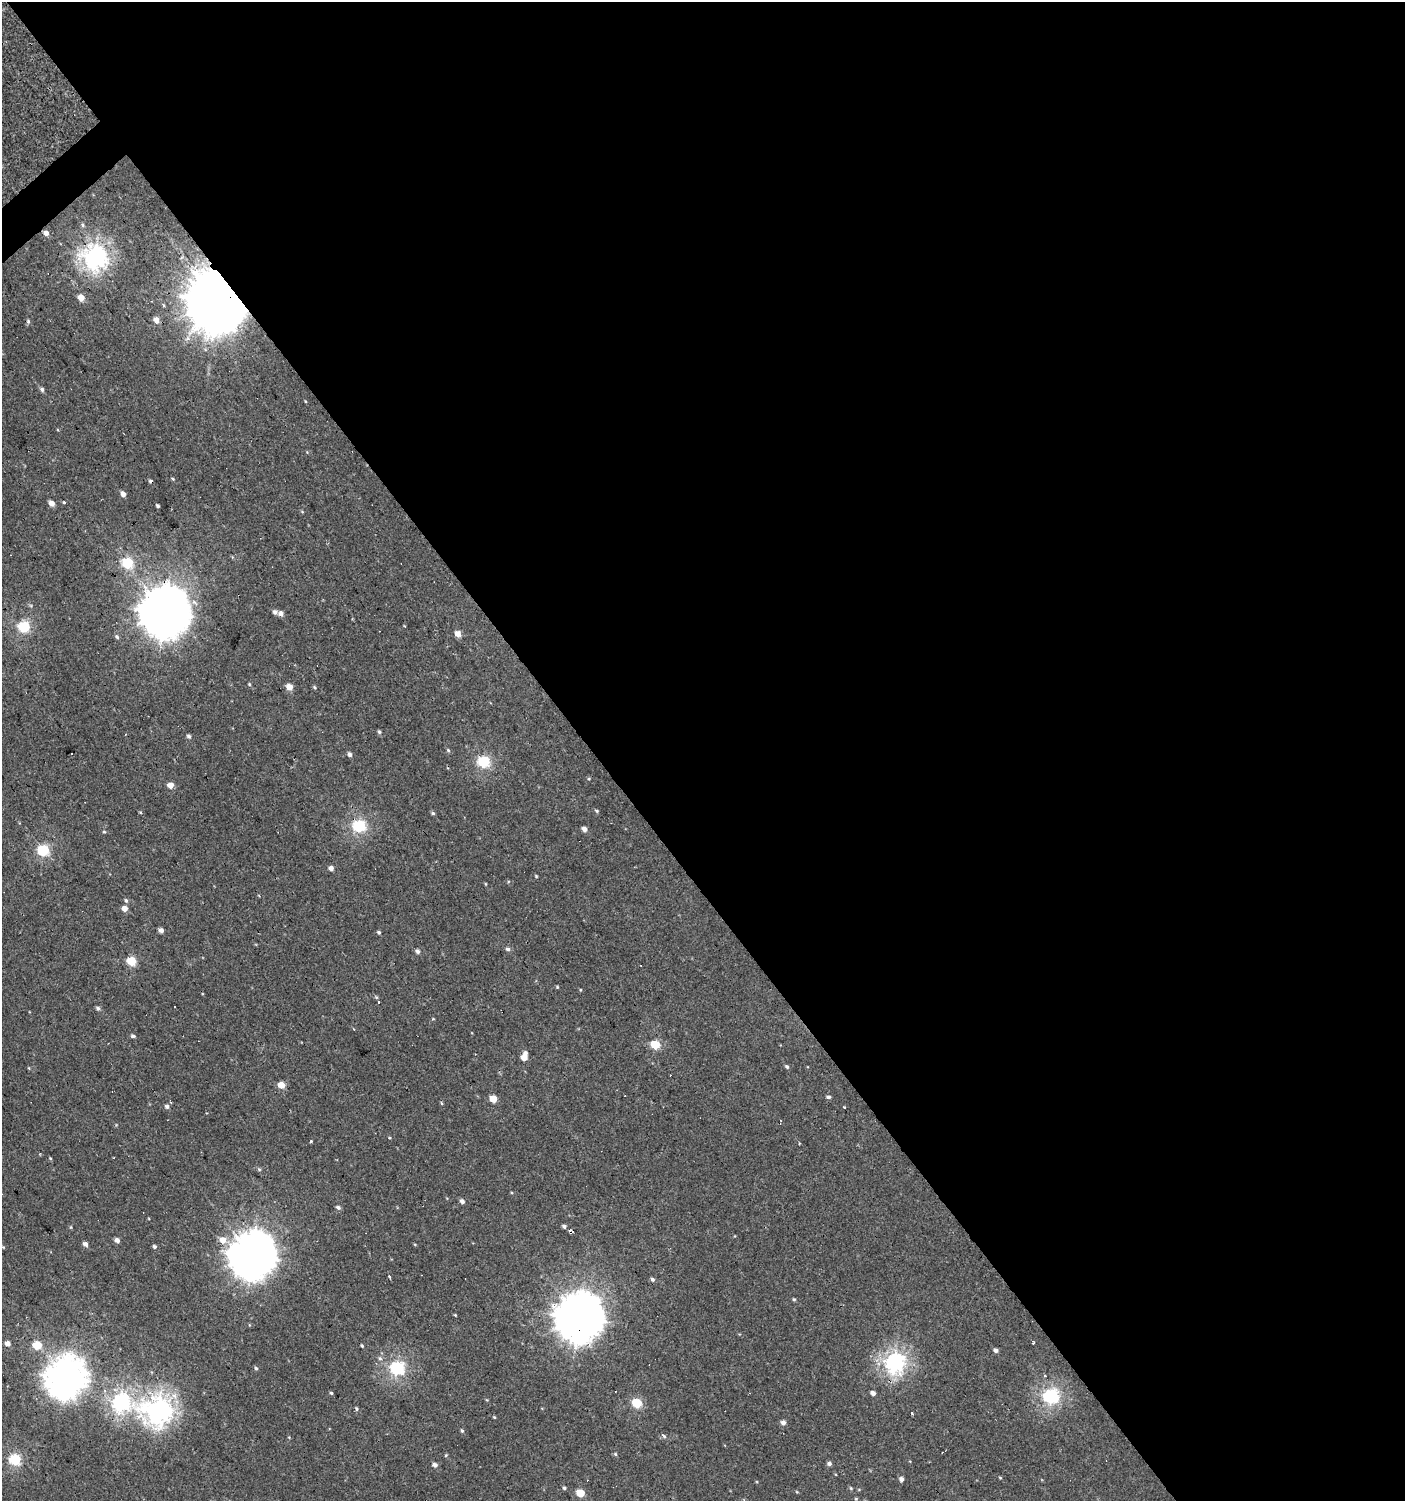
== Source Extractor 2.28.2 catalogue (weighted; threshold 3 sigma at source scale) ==
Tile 8 of 4 x 4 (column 4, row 2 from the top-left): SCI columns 4410-5812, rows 2997-4495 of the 5947 x 5993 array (HDU 1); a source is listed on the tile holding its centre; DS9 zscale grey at full resolution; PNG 1407 x 1503 px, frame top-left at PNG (2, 2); no overlay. Shown black and unused: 58% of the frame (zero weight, under 2 of 3 exposures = <1% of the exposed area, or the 3 px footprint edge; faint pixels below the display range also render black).
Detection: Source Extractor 2.28.2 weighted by HDU 2 'WHT'; one run over the whole footprint, this tile lists its part. Background 7.41e-04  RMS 0.0043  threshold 0.0193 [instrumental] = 3 sigma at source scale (4.5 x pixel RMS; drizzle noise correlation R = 1.50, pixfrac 1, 0.0396/0.0396 arcsec/px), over >= 5 px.
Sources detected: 114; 7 cosmic-ray / hot-pixel residue — not listed; the other 107 listed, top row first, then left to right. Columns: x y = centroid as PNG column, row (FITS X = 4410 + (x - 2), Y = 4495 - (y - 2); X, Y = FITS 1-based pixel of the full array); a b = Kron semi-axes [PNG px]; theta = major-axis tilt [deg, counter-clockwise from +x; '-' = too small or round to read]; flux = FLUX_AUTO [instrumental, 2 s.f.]
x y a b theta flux
83 225 6 4 -88 0.59
46 233 5 4 - 2.3
95 257 8 8 - 200
81 298 5 4 - 4.8
217 301 19 17 -65 3200
157 320 5 4 - 3.8
28 321 6 4 -89 0.63
42 389 6 5 - 0.98
305 401 9 5 -49 1.6
123 494 5 4 - 2.2
64 502 3 3 - 2.2
52 503 5 4 - 3
158 506 4 3 - 0.67
127 563 6 5 - 30
275 612 6 5 - 1.5
165 613 17 16 - 1200
281 614 5 5 - 1.8
24 627 6 5 - 37
458 634 6 5 - 3.3
117 637 6 5 - 0.74
249 684 4 4 - 0.48
289 687 5 5 - 4.2
314 687 5 4 - 0.52
379 732 5 4 - 0.64
189 736 5 4 - 0.83
448 750 6 4 -45 0.56
71 753 2 2 - 0.62
350 754 5 4 - 1.2
484 761 6 5 - 39
170 785 5 4 - 4.8
596 811 5 4 - 0.55
433 813 5 4 - 0.65
359 826 6 5 - 50
584 829 5 5 - 2
104 832 5 3 - 0.41
43 850 6 5 - 33
331 868 5 4 - 1.7
536 876 5 3 - 0.4
126 900 6 4 -71 0.75
124 909 5 5 - 3.1
161 930 5 4 - 1.6
379 932 5 4 - 0.58
508 949 6 5 - 0.95
418 951 5 4 - 1.3
131 961 5 5 - 19
557 987 4 4 - 0.37
379 1002 3 3 - 1.7
174 1007 3 2 - 0.89
98 1008 6 4 -45 0.91
133 1036 6 4 -9 0.72
655 1045 5 5 - 20
525 1053 5 4 - 1.2
524 1058 5 5 - 3.8
787 1067 5 4 - 0.77
29 1068 5 3 - 0.36
281 1085 5 5 - 5.8
828 1097 6 4 1 0.81
493 1099 5 5 - 7.5
441 1103 5 3 - 0.4
167 1106 6 5 - 1.2
844 1107 3 3 - 0.58
311 1141 3 3 - 0.49
50 1158 4 3 - 0.38
259 1169 6 3 -19 0.54
462 1201 5 4 - 1.3
338 1207 6 5 - 1
564 1226 5 4 - 1
117 1240 5 4 - 2
223 1240 7 7 - 3.8
85 1244 5 4 - 1.7
154 1246 5 4 - 0.7
252 1256 16 15 - 840
652 1279 5 4 - 0.89
794 1299 4 4 - 0.53
455 1315 4 3 - 0.34
579 1318 16 16 - 1000
7 1343 4 4 - 2.6
37 1345 5 5 - 15
362 1346 3 3 - 0.44
996 1350 5 4 - 1.2
380 1358 6 5 - 0.76
894 1362 7 7 - 140
256 1368 5 4 - 0.63
397 1368 6 6 - 64
66 1378 15 14 - 540
331 1393 4 4 - 0.53
873 1393 4 4 - 1.7
1051 1396 7 6 - 79
121 1402 8 7 - 120
637 1403 6 5 - 22
356 1409 5 4 - 0.61
158 1410 11 10 - 250
912 1413 3 3 - 0.47
494 1417 4 3 - 0.42
783 1423 5 5 - 1.8
462 1431 5 4 - 0.55
664 1436 7 4 -36 0.8
615 1454 5 4 - 0.54
446 1455 4 3 - 0.39
14 1459 6 5 - 38
829 1463 5 5 - 1.2
435 1465 5 4 - 1.6
1000 1478 5 3 - 0.35
901 1479 5 4 - 1.4
564 1488 4 4 - 0.61
580 1493 5 5 - 11
856 1499 5 3 - 0.39
Overlapping masked pixels (flux is a lower limit): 3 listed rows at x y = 217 301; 165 613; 579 1318